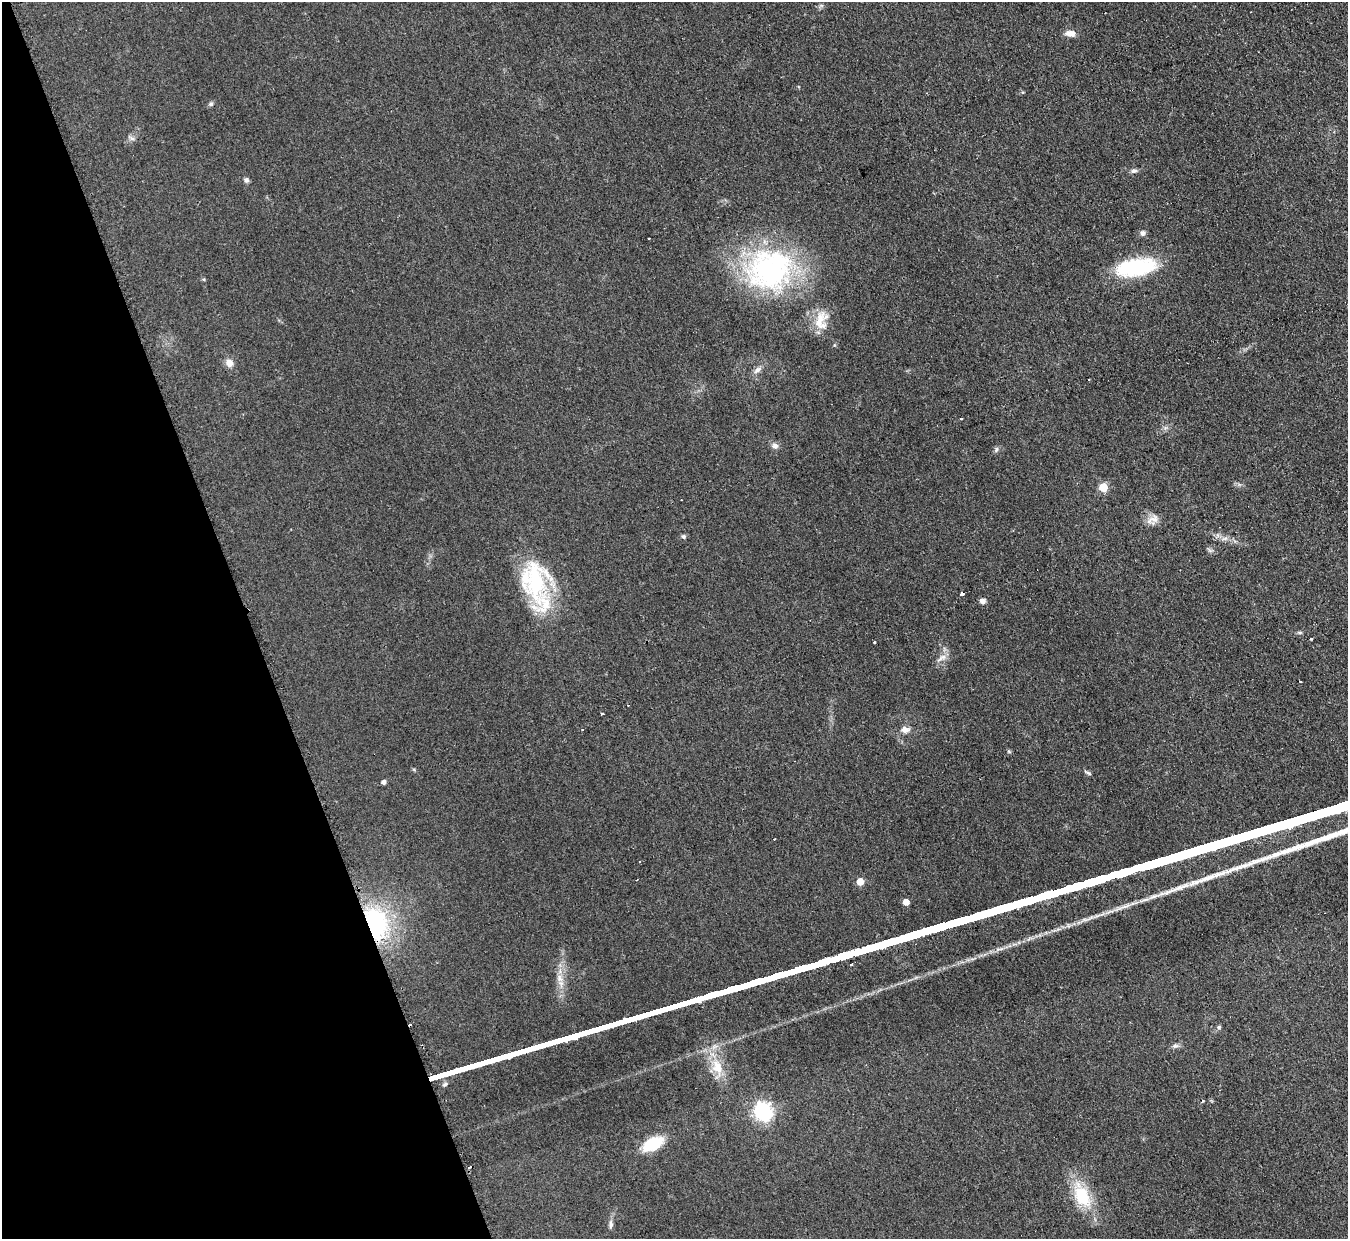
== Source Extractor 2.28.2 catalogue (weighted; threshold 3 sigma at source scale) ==
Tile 5 of 4 x 4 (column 1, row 2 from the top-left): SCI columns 20-1365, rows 2754-3990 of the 5413 x 5375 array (HDU 1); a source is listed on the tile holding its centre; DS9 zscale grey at full resolution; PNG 1350 x 1241 px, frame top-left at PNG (2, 2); no overlay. Shown black and unused: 18% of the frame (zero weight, under 2 of 3 exposures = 2% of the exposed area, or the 3 px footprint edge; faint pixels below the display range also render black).
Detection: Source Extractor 2.28.2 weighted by HDU 2 'WHT'; one run over the whole footprint, this tile lists its part. Background 0.0957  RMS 0.011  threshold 0.0514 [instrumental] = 3 sigma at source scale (4.5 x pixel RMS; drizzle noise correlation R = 1.50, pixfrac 1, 0.05/0.05 arcsec/px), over >= 5 px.
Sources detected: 55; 10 cosmic-ray / hot-pixel residue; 1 long thin detection or spike segment (spike, bleed or trail) — not listed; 2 inside a brighter listed object's ellipse — not listed separately; the other 42 listed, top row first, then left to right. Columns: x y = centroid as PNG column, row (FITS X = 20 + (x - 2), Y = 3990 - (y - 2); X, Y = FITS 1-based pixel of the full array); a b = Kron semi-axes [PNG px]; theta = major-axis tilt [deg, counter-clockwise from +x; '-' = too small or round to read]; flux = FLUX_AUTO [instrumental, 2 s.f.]
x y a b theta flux
1070 33 13 7 0 8.2
211 104 6 6 - 2.4
131 138 9 5 -27 3
1134 171 9 6 4 3.3
246 180 6 6 - 2.9
1142 233 8 6 89 3.3
649 238 3 2 - 2
1136 267 47 19 9 88
769 270 58 50 19 230
820 318 24 15 74 21
229 363 10 8 -54 8
757 370 14 6 35 5.5
775 445 9 7 -11 4.8
996 450 8 5 65 2.5
1103 487 5 5 - 44
1153 519 19 9 25 9.6
683 536 6 6 - 2.2
1225 539 9 4 9 3.6
534 581 59 33 -81 110
962 593 3 3 - 13
982 601 7 6 - 4.7
1300 632 8 4 -8 1.8
1311 638 3 3 - 2.1
874 642 3 3 - 1.8
942 658 17 6 29 6.1
602 713 3 3 - 12
905 730 9 7 -12 7.4
1088 773 10 4 -30 2.3
384 782 4 4 - 4.1
637 880 3 2 - 0.89
860 882 5 5 - 19
906 902 5 4 - 10
375 923 28 20 -73 140
560 978 12 8 -58 8.3
1219 1027 6 5 - 1.8
1175 1046 10 5 12 3.3
717 1067 26 15 -69 28
762 1111 7 7 - 370
653 1144 14 8 27 63
469 1167 4 3 - 22
1082 1196 36 18 -64 51
611 1224 11 6 85 4
Overlapping masked pixels (flux is a lower limit): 2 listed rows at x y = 375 923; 469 1167